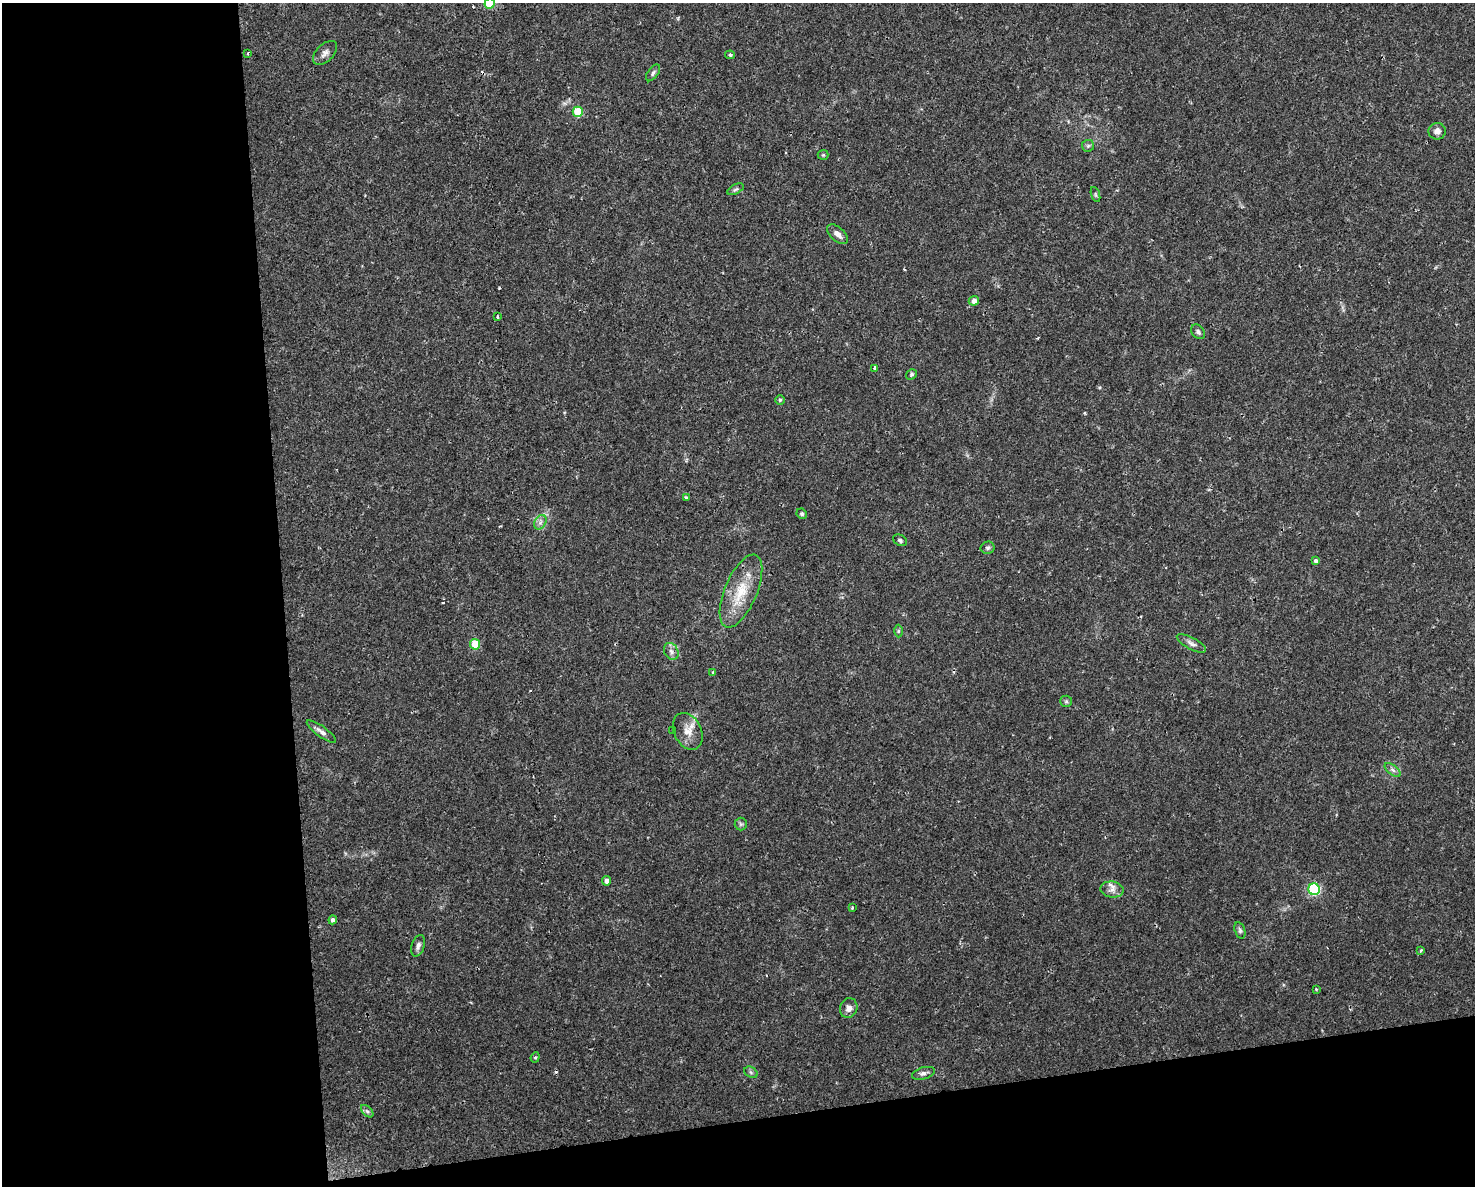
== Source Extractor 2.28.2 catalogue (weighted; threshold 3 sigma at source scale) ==
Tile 10 of 3 x 4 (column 1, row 4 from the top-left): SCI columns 62-1534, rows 1-1184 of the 4496 x 4734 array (HDU 1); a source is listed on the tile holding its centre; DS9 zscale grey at full resolution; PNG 1477 x 1188 px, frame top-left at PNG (2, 3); each listed source drawn as its Kron ellipse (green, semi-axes under 4 px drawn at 4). Shown black and unused: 25% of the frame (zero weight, under 2 of 3 exposures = <1% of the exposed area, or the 3 px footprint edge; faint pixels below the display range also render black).
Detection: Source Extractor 2.28.2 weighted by HDU 2 'WHT'; one run over the whole footprint, this tile lists its part. Background 0.0143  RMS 0.0026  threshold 0.0117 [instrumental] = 3 sigma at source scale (4.5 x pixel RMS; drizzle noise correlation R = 1.50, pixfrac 1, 0.0396/0.0396 arcsec/px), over >= 5 px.
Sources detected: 56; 5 cosmic-ray / hot-pixel residue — neither listed nor drawn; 1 inside a brighter listed object's ellipse — not listed separately; the other 50 listed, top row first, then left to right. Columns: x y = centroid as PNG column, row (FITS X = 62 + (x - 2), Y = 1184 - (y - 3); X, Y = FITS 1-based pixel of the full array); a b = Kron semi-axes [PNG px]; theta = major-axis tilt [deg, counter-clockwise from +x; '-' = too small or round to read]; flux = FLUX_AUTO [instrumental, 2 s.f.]
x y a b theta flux
490 3 5 5 - 9.5
248 53 3 2 - 0.21
325 53 14 8 44 1.4
730 55 5 3 - 0.47
653 73 10 5 54 0.65
578 112 5 5 - 9.9
1437 131 8 8 - 1.3
1088 146 6 6 - 0.5
823 155 5 5 - 0.31
736 189 9 4 26 0.53
1095 194 8 3 -71 0.36
838 234 12 7 -41 1.7
974 301 5 4 - 1.6
497 317 3 3 - 1
1198 332 8 6 -50 0.72
875 368 4 3 - 0.88
912 374 6 4 34 0.43
780 400 5 5 - 0.38
687 498 4 3 - 0.82
802 514 5 5 - 0.44
540 522 8 5 59 0.92
900 540 7 5 -31 0.55
988 548 7 6 - 0.58
1316 561 4 4 - 0.74
741 591 39 16 67 8.7
898 631 6 4 89 0.39
1191 643 16 5 -27 1.2
475 644 5 5 - 7.4
671 651 9 7 -59 1
713 672 4 3 - 0.35
1066 701 6 5 - 0.45
673 730 3 3 - 0.29
688 731 19 13 -63 3.3
321 732 17 5 -36 1.3
1393 770 9 4 -36 0.74
741 824 6 6 - 0.48
607 881 4 4 - 1.3
1112 889 11 8 -8 1.5
1314 889 6 5 - 25
852 908 3 3 - 0.33
333 920 4 4 - 0.83
1240 930 8 5 -73 0.6
418 946 11 6 70 1.1
1421 950 4 4 - 0.34
1316 989 3 3 - 0.19
849 1008 10 8 71 1.4
535 1057 5 4 - 0.36
751 1072 7 5 -32 0.51
923 1073 12 6 17 0.94
367 1111 7 4 -44 0.57
Isophote crosses this tile's border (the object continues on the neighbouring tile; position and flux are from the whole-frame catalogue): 1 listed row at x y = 490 3